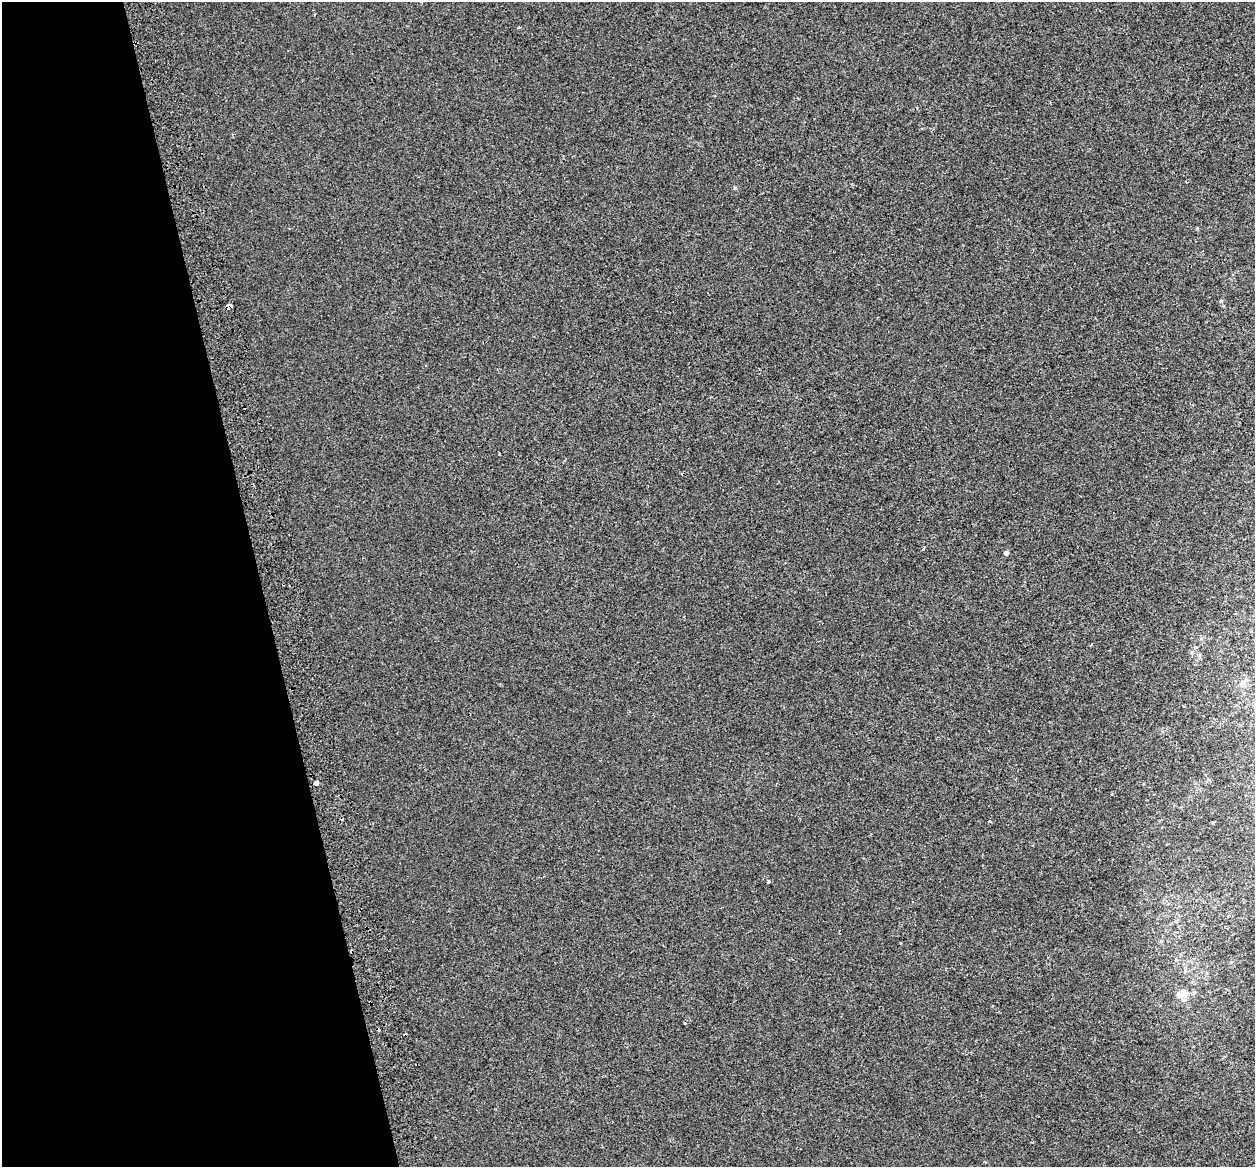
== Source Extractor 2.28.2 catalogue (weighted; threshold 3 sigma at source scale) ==
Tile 5 of 4 x 4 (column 1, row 2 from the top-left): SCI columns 52-1304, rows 2472-3636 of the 5115 x 4897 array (HDU 1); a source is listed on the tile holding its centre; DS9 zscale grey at full resolution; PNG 1257 x 1169 px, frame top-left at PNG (2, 2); no overlay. Shown black and unused: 21% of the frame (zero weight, under 2 of 3 exposures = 4% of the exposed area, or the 3 px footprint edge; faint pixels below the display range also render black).
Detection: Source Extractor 2.28.2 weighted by HDU 2 'WHT'; one run over the whole footprint, this tile lists its part. Background 8.57e-04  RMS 0.0051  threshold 0.0228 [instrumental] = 3 sigma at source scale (4.5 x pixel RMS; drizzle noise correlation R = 1.50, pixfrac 1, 0.0396/0.0396 arcsec/px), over >= 5 px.
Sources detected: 15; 4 cosmic-ray / hot-pixel residue — not listed; the other 11 listed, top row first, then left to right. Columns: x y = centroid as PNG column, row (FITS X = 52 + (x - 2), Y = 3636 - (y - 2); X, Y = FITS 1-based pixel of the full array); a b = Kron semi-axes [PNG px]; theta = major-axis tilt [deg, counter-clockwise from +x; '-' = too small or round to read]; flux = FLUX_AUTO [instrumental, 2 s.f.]
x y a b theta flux
519 27 5 3 - 0.55
735 188 5 4 - 0.55
1221 301 5 5 - 0.64
229 306 4 4 - 9.8
923 548 3 2 - 0.82
1006 553 4 4 - 1.6
1091 645 4 3 - 0.4
315 783 4 3 - 6.8
989 821 3 3 - 0.76
769 882 3 3 - 0.89
1184 994 14 12 -51 5.1
Overlapping masked pixels (flux is a lower limit): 1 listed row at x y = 229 306